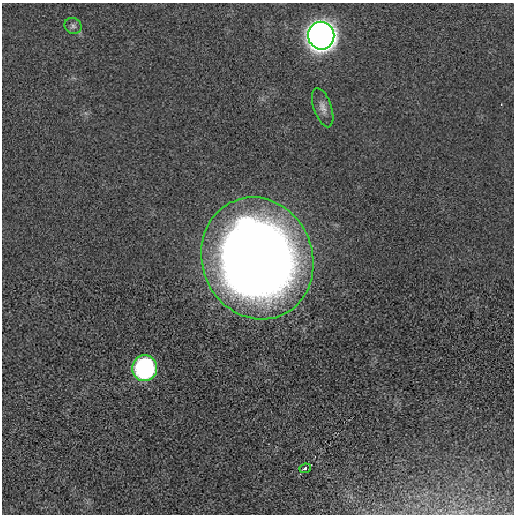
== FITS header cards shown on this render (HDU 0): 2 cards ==
NAXIS1  =                  512 / length of data axis 1
NAXIS2  =                  512 / length of data axis 2

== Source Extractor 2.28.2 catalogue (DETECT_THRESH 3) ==
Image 512 x 512 px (HDU 0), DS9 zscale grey, 1 PNG px = 1 image px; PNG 516 x 516 px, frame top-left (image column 1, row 512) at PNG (2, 3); each listed source drawn as its Kron ellipse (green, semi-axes under 4 px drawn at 4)
Background -2.96e-04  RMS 0.0044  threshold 0.0132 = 3 sigma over >= 5 px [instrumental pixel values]
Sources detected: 6; all 6 listed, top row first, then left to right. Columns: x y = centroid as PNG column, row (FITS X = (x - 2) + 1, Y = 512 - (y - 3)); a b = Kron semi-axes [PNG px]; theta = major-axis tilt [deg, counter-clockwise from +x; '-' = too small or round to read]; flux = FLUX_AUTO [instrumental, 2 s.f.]
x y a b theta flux
73 26 9 7 -27 0.92
321 36 14 13 - 450
323 108 20 8 -71 2.2
257 258 62 55 -68 550
145 368 13 12 - 55
305 468 6 4 25 0.85